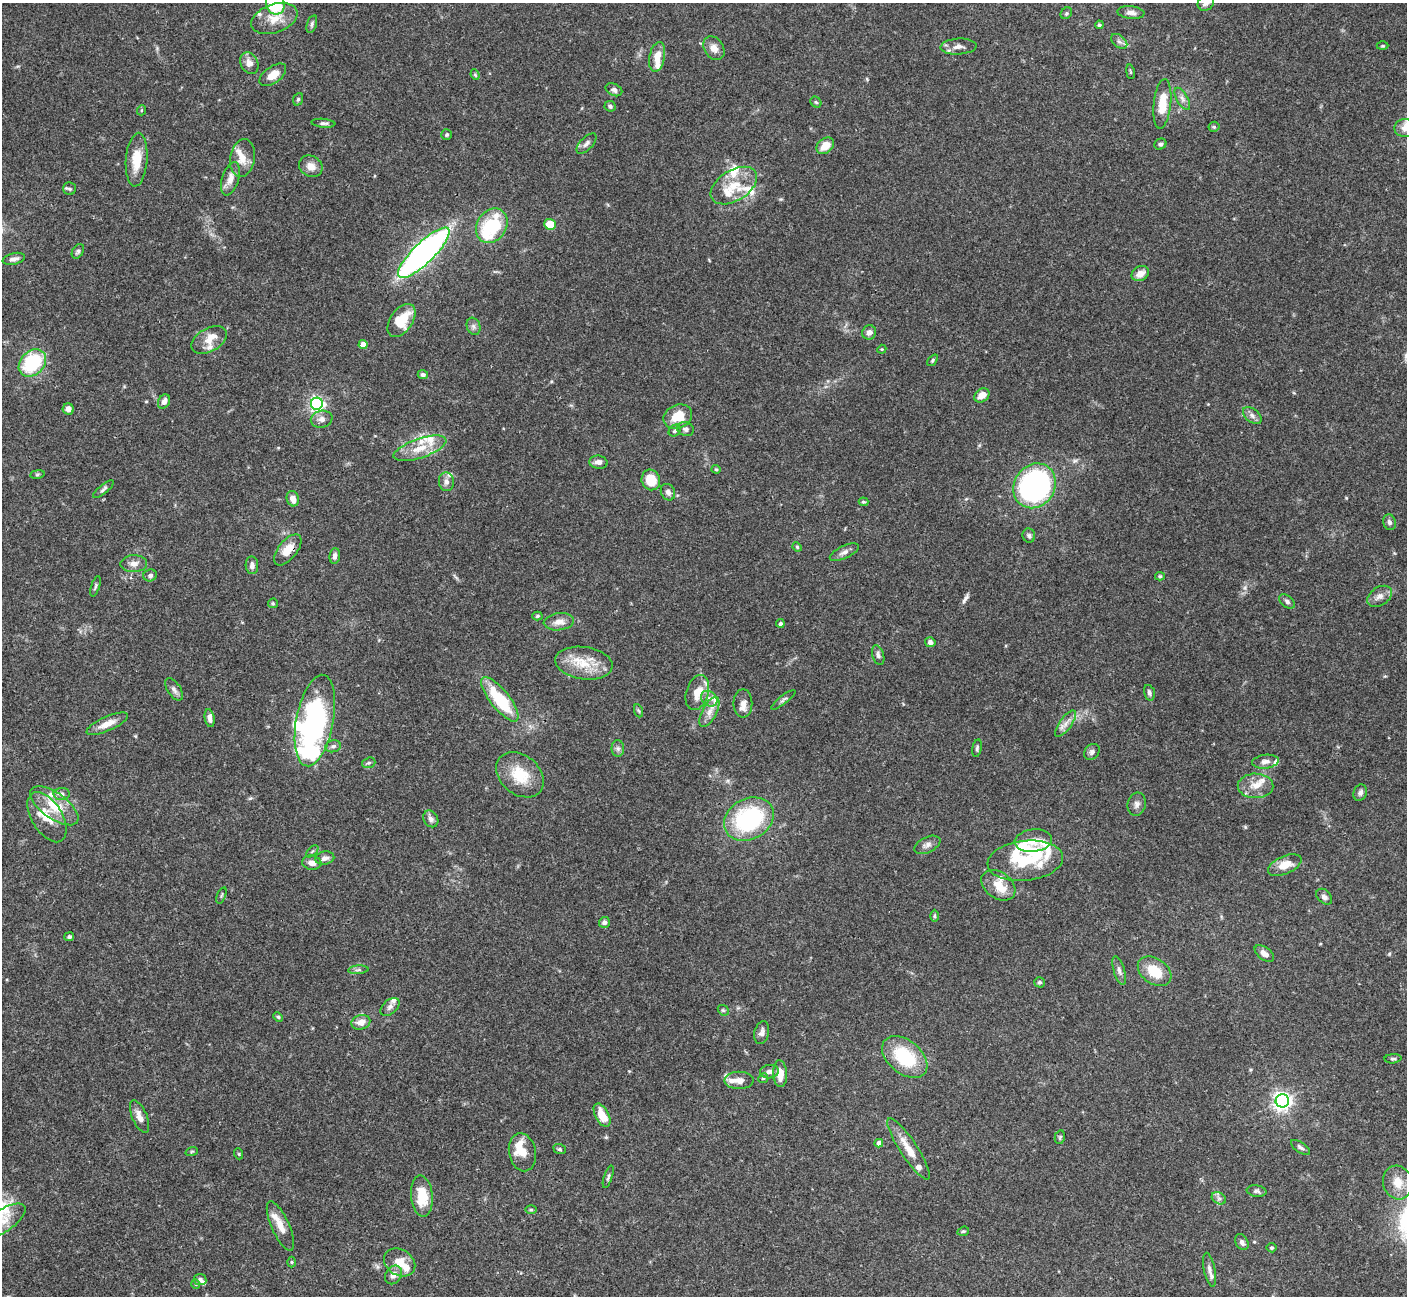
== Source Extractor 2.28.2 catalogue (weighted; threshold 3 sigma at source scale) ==
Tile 7 of 4 x 4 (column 3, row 2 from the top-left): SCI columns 2816-4220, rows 2875-4168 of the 5628 x 5617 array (HDU 1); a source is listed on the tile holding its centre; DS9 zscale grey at full resolution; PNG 1409 x 1298 px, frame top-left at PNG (2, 3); each listed source drawn as its Kron ellipse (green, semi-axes under 4 px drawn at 4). Shown black and unused: <1% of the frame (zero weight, under 3 of 4 exposures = <1% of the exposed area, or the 3 px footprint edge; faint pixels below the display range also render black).
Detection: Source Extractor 2.28.2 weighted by HDU 2 'WHT'; one run over the whole footprint, this tile lists its part. Background 0.0665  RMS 0.0031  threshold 0.0139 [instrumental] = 3 sigma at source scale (4.5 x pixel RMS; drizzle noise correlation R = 1.50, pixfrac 1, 0.05/0.05 arcsec/px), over >= 5 px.
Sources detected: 211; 5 inside a brighter object's white glare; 1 long thin detection or spike segment (spike, bleed or trail) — neither listed nor drawn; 29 inside a brighter listed object's ellipse — not listed separately; the other 176 listed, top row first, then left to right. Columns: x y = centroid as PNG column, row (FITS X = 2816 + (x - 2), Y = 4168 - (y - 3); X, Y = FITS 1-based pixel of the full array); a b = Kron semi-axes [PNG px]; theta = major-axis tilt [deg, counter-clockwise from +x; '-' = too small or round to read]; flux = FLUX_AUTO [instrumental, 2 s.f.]
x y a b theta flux
275 3 12 9 -78 20
1206 3 8 7 - 1.2
1066 13 6 5 - 0.54
1131 13 13 6 -6 1.6
274 19 24 14 19 5.4
312 24 9 5 73 0.7
1099 25 4 4 - 0.51
1119 41 9 6 -40 0.95
1383 46 6 3 0 0.32
958 47 18 8 3 2.1
714 48 13 9 -57 2.4
657 57 15 7 79 3.9
249 63 11 8 -64 2.4
1130 72 7 3 -81 0.44
273 75 15 8 36 3.9
475 75 5 4 - 0.4
614 90 9 6 -27 0.98
298 99 6 5 - 0.49
1182 99 12 5 -60 1.4
816 102 6 5 - 0.45
1162 104 25 8 84 7.1
610 106 5 5 - 0.67
142 110 5 3 - 0.3
323 123 12 4 -5 0.84
1214 127 5 5 - 0.47
1405 128 10 9 - 2.4
447 135 5 5 - 0.53
586 143 13 6 45 1.2
1160 144 6 5 - 0.59
825 146 10 7 40 4
243 158 19 12 80 4
137 160 27 10 86 6.8
311 166 12 10 -30 2.7
230 179 17 8 74 2.8
734 186 25 15 32 8.2
70 189 6 6 - 0.64
550 224 6 5 - 6.6
492 226 18 14 57 17
78 251 8 5 58 0.7
424 253 34 10 44 120
14 259 11 5 13 1.3
1140 274 9 7 31 2.5
402 320 19 11 55 9.4
473 326 9 6 -72 1.1
869 332 7 7 - 1.6
209 340 19 11 30 4
363 345 4 4 - 3.2
882 349 5 3 - 0.31
933 360 7 4 50 0.49
32 363 15 11 44 21
423 375 5 4 - 0.87
982 395 8 6 37 2.9
164 401 7 5 59 1.9
317 404 6 6 - 80
68 409 5 5 - 1.7
678 416 15 11 23 7
1252 416 11 6 -39 1.3
322 419 11 8 10 1.8
686 429 8 7 - 0.94
675 431 6 5 - 0.65
420 448 28 9 19 6.1
598 462 9 6 -6 1.6
716 469 4 4 - 0.34
37 474 7 4 8 0.45
651 480 10 9 - 6.1
446 482 9 7 -84 1.6
1035 486 23 20 55 83
103 489 13 4 38 0.84
668 492 8 6 -61 1.3
293 499 8 6 -74 2.9
863 502 5 3 - 0.43
1389 522 8 6 -74 1.1
1029 536 7 6 - 0.75
797 547 5 4 - 0.42
288 550 18 9 51 4.5
844 552 16 6 25 1.5
335 556 8 5 84 1.3
134 564 13 8 1 2
252 565 9 6 -86 1.3
150 575 7 6 - 0.92
1160 576 5 4 - 0.45
95 586 10 3 72 0.56
1380 596 13 9 33 2
1287 601 9 5 -38 0.83
273 603 5 4 - 0.38
537 616 5 4 - 0.45
559 622 15 8 7 2.5
780 623 4 4 - 0.68
930 642 5 5 - 1.3
878 655 10 5 -73 0.99
584 663 29 16 -8 8.6
174 689 13 6 -57 1.2
697 692 18 11 72 5.5
1149 693 8 5 -74 0.81
500 699 27 9 -51 17
709 699 9 7 -39 1.6
783 700 15 3 38 0.8
743 703 14 9 -90 1.9
639 711 7 4 -70 0.41
709 712 17 7 63 2.5
210 718 9 5 -80 1.6
315 720 46 18 79 57
107 724 22 7 24 3.6
1066 724 15 6 54 2.1
333 746 8 6 11 0.87
977 748 9 4 80 0.61
618 749 8 6 -89 0.94
1092 752 9 7 50 0.99
1265 762 13 7 7 1.7
369 763 7 5 19 0.59
520 775 26 19 -40 9.6
1256 786 18 12 -1 4
1360 793 8 6 65 1.1
62 794 8 6 -1 1
1137 804 12 9 75 1.5
54 806 28 13 -36 8.8
47 817 28 15 -59 7.5
431 819 9 7 -57 1.3
749 819 26 20 29 35
1033 841 19 11 7 4
927 845 14 7 26 1.6
312 851 7 3 45 0.36
325 858 9 6 10 1.4
1025 861 38 20 6 13
312 863 9 7 -9 1.9
1285 865 18 9 24 4.8
998 885 19 13 -36 5
221 895 8 2 69 0.39
1324 897 9 6 -45 1.1
934 916 6 4 90 0.44
604 922 5 5 - 1.1
69 937 5 4 - 0.59
1264 953 11 6 -36 2.1
358 970 10 4 5 0.82
1119 971 15 5 -74 1.3
1155 971 18 12 -35 8
1039 982 5 5 - 0.6
390 1007 11 7 41 1.3
723 1010 6 4 -43 0.48
278 1017 5 4 - 0.42
361 1022 9 7 15 2.8
762 1032 11 7 75 1.3
905 1057 26 16 -40 18
1393 1059 8 4 3 0.6
769 1072 9 6 8 1.3
780 1074 13 7 -86 4.3
763 1078 5 4 - 0.43
739 1080 14 8 0 2.6
1282 1101 6 6 - 140
602 1115 12 6 -62 5.2
140 1117 17 7 -66 2.5
1060 1137 7 5 76 0.52
879 1143 4 4 - 1.8
1300 1147 11 5 -33 0.97
560 1149 6 5 - 0.55
908 1149 36 8 -57 5.5
192 1151 6 4 19 0.4
522 1152 19 13 -79 6.1
239 1154 5 3 - 0.31
608 1177 12 4 72 0.63
1398 1182 17 14 -73 4.9
1256 1191 10 5 -8 0.84
422 1196 20 11 -85 8.3
1219 1198 7 5 -30 0.94
531 1210 6 4 0 0.37
2 1221 27 11 34 6
280 1226 27 9 -66 4
963 1231 6 4 19 0.43
1242 1242 8 6 -61 1.1
1272 1248 5 4 - 0.51
292 1262 5 3 - 0.35
400 1262 16 13 -32 4.5
1210 1270 17 5 -79 1.6
393 1275 10 7 57 2.2
200 1279 6 5 - 0.85
196 1284 5 4 - 0.37
Overlapping masked pixels (flux is a lower limit): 1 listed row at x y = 288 550
Isophote crosses this tile's border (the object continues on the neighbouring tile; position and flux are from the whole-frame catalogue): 4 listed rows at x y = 275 3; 1206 3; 1405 128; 2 1221